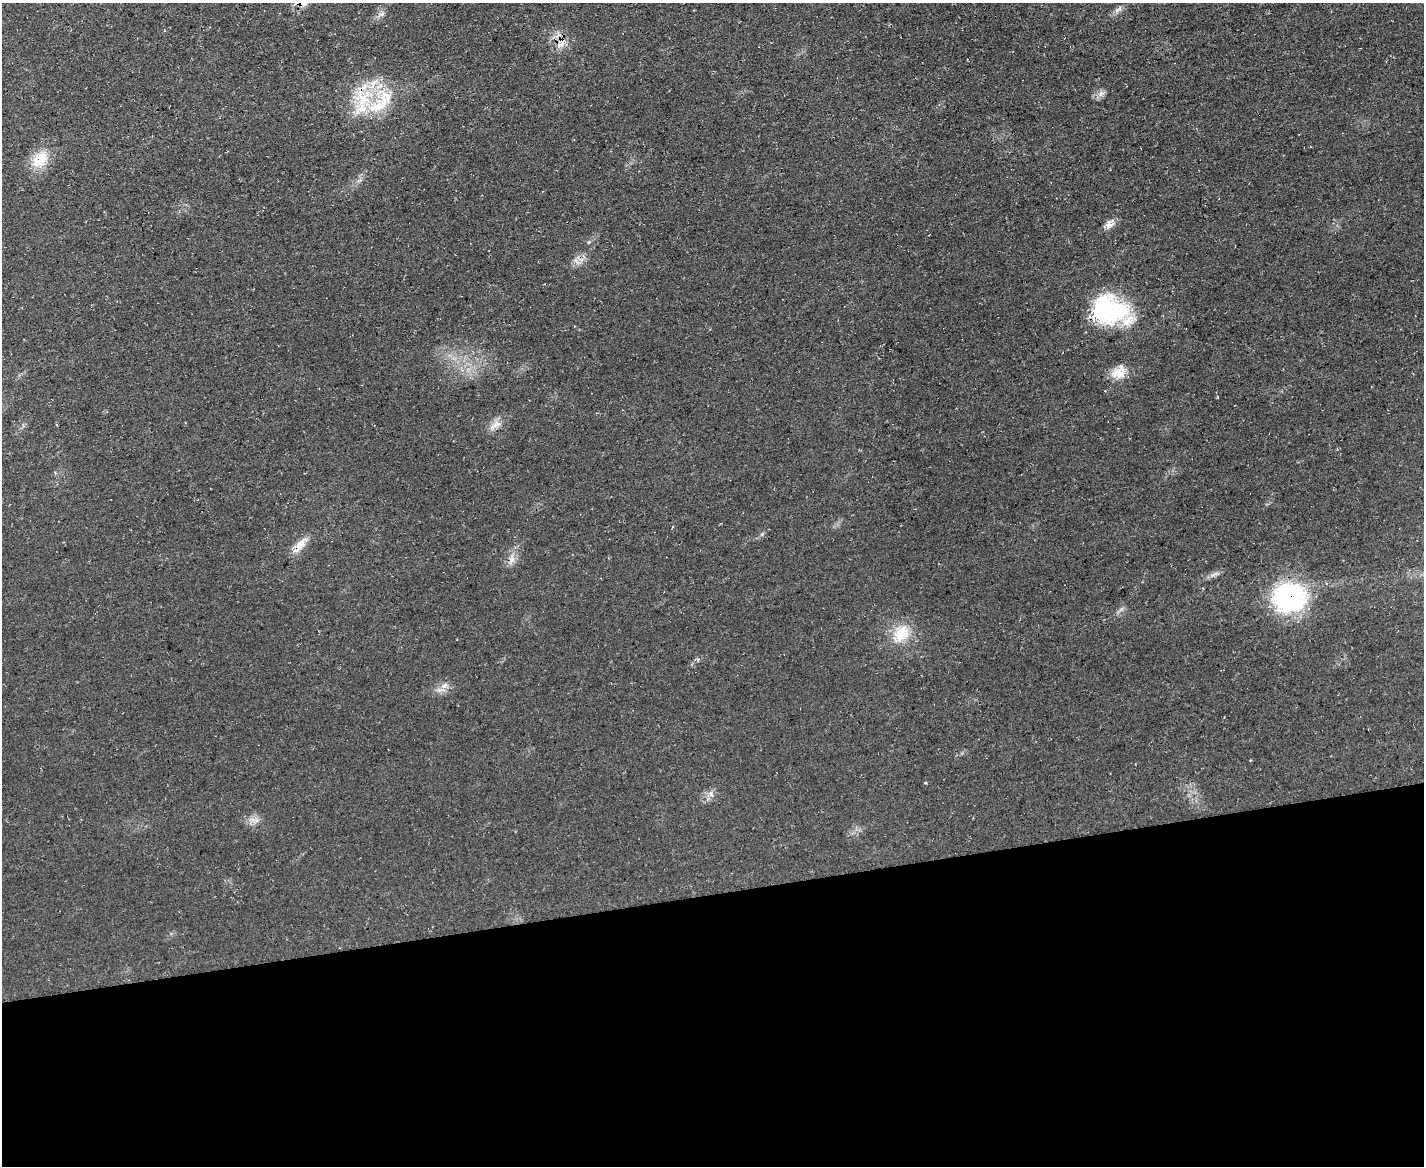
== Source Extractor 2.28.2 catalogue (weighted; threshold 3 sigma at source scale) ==
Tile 11 of 3 x 4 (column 2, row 4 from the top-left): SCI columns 1552-2973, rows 1-1164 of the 4639 x 4657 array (HDU 1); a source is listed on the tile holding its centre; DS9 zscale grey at full resolution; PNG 1426 x 1168 px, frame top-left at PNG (2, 3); no overlay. Shown black and unused: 23% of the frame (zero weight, under 3 of 4 exposures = <1% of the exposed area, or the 3 px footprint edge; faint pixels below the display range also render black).
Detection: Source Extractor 2.28.2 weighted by HDU 2 'WHT'; one run over the whole footprint, this tile lists its part. Background 0.0628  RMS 0.0072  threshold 0.0322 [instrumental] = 3 sigma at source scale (4.5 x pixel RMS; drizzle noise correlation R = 1.50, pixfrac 1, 0.05/0.05 arcsec/px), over >= 5 px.
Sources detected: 22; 3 inside a brighter listed object's ellipse — not listed separately; the other 19 listed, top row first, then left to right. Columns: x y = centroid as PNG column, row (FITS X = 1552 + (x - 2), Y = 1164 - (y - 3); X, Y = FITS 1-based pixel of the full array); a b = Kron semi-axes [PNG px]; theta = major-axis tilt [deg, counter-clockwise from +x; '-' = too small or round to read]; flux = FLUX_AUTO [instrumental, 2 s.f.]
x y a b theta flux
303 4 14 7 14 4.8
381 14 8 6 19 2.2
560 43 16 9 57 6.7
1101 94 10 7 30 3.3
364 99 29 23 21 34
40 159 27 18 46 17
1110 224 16 9 52 5
1108 310 43 34 0 71
1119 372 20 15 32 10
495 425 21 8 32 6
762 534 5 5 - 1
300 545 24 9 53 8.8
511 560 11 9 66 4.8
1289 598 40 35 0 85
901 634 25 19 51 19
444 685 9 6 22 2.9
925 783 3 3 - 0.8
711 794 9 6 -76 2.9
254 820 15 4 -12 3.2
Overlapping masked pixels (flux is a lower limit): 5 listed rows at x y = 303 4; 560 43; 364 99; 300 545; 1289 598
Isophote crosses this tile's border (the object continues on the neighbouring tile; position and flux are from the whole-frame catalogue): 1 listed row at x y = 303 4